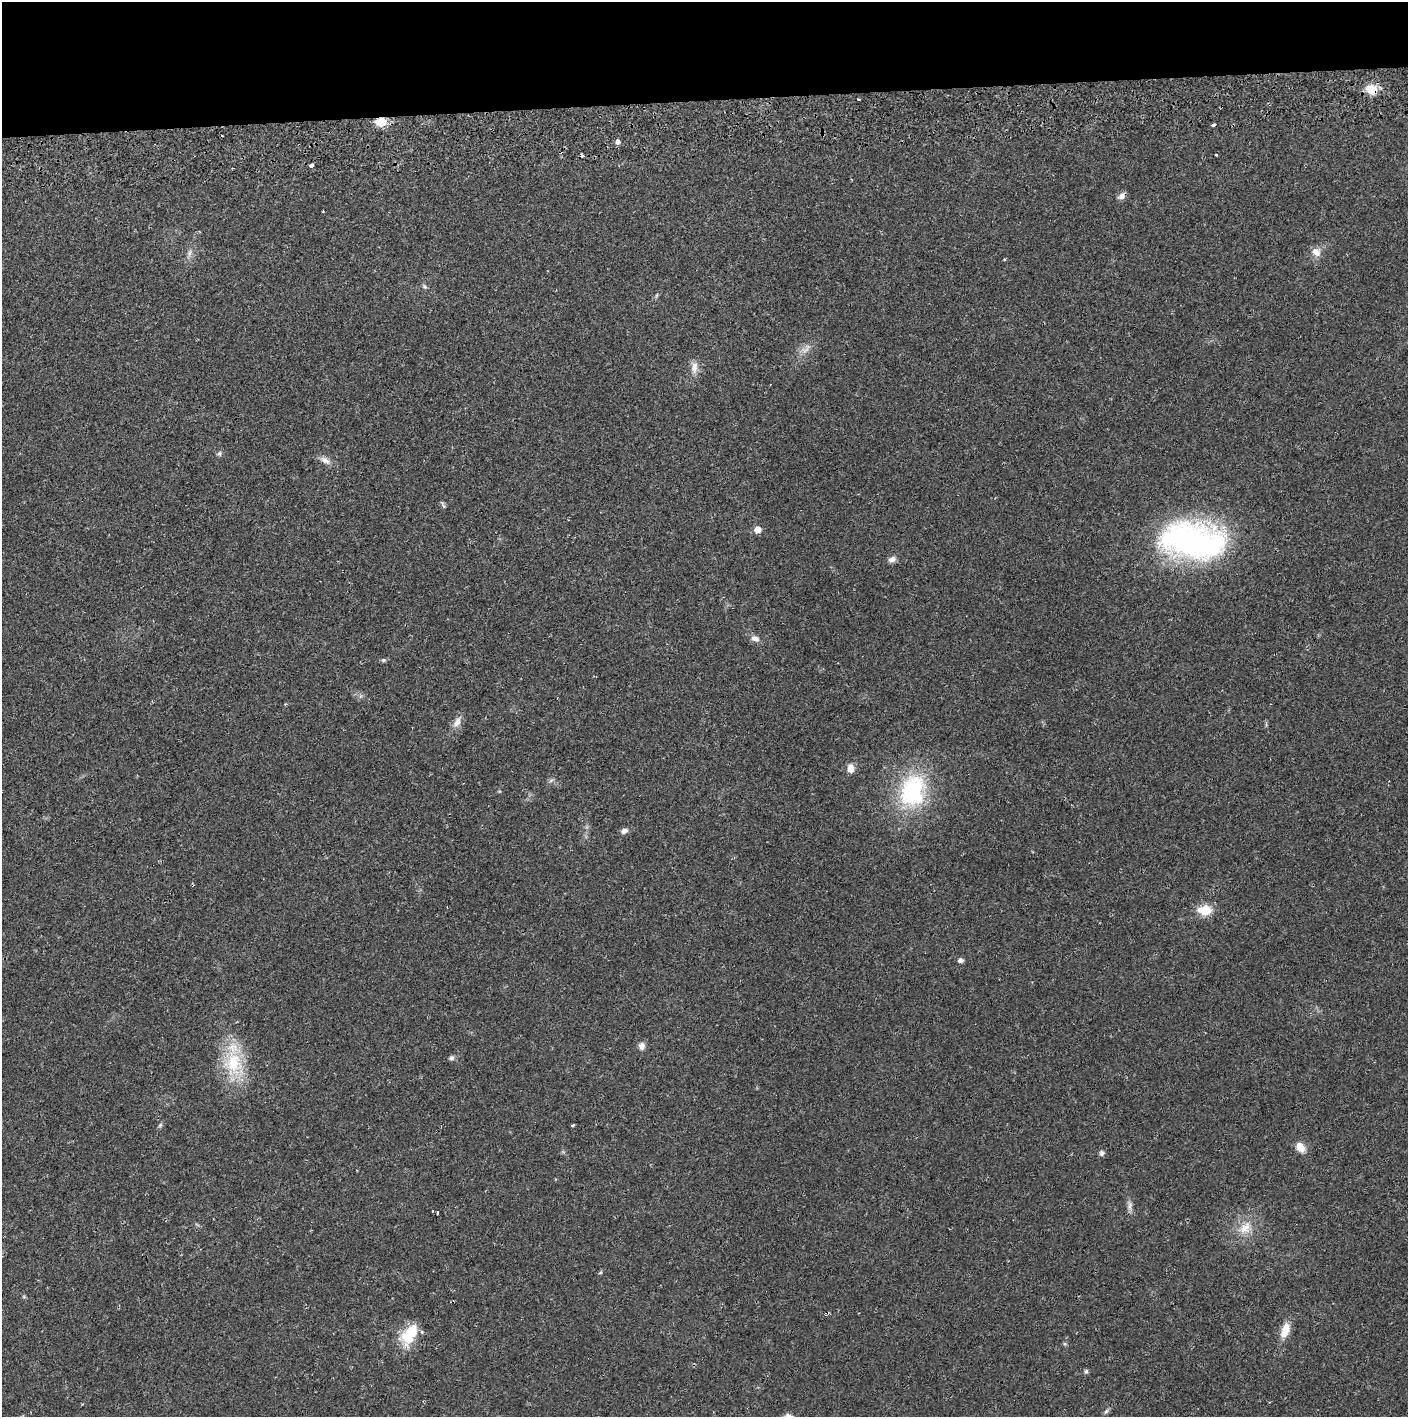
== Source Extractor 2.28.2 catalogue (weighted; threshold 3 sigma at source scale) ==
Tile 2 of 3 x 3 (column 2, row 1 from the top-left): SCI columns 1410-2815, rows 2887-4301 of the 4229 x 4360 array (HDU 1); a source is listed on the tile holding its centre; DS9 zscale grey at full resolution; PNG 1410 x 1419 px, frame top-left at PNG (2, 2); no overlay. Shown black and unused: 7% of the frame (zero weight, under 2 of 3 exposures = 3% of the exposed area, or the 3 px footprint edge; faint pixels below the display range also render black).
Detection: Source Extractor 2.28.2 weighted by HDU 2 'WHT'; one run over the whole footprint, this tile lists its part. Background 0.0213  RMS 0.0035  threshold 0.0156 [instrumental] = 3 sigma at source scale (4.5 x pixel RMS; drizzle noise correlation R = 1.50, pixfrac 1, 0.05/0.05 arcsec/px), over >= 5 px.
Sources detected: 46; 1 too faint to see at this stretch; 3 cosmic-ray / hot-pixel residue — not listed; the other 42 listed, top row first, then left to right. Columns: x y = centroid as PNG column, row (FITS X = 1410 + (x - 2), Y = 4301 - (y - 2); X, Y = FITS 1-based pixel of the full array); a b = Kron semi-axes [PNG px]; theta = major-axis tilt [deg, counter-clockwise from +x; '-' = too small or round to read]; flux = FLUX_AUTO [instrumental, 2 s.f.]
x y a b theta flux
1372 89 16 12 -27 4.7
858 99 3 2 - 0.39
381 122 6 5 - 15
1213 125 3 3 - 1.8
617 142 6 5 - 1.3
1216 155 3 2 - 0.33
311 166 4 3 - 4.3
1121 196 10 7 48 1.6
1316 252 13 10 -40 2.6
189 253 11 4 79 1.1
424 286 7 6 - 0.72
694 367 17 9 89 2.7
219 454 7 6 - 0.73
325 460 15 7 -29 2.1
443 505 10 3 -70 0.57
758 530 6 5 - 3.7
1192 540 79 42 -6 83
892 559 10 7 26 1.6
755 638 12 8 -25 1.8
383 660 6 5 - 0.56
457 722 16 8 59 2.4
851 768 10 7 -84 2.7
551 780 7 4 20 0.63
913 791 48 35 73 33
624 831 9 7 22 1.3
1205 910 7 6 - 18
960 961 8 6 12 1
642 1046 10 7 83 1.7
451 1058 6 5 - 0.95
234 1063 36 26 -79 18
160 1125 7 4 45 0.57
573 1125 3 2 - 0.5
1300 1147 11 8 -56 3.9
1102 1153 5 5 - 1.3
1130 1206 15 6 88 1.5
437 1212 3 3 - 1.4
1245 1228 19 12 49 5.4
600 1273 6 3 19 0.38
1285 1330 18 9 69 4.8
409 1335 29 16 57 10
1086 1371 6 5 - 0.61
1106 1411 7 5 45 0.71
Overlapping masked pixels (flux is a lower limit): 2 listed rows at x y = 1372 89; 381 122